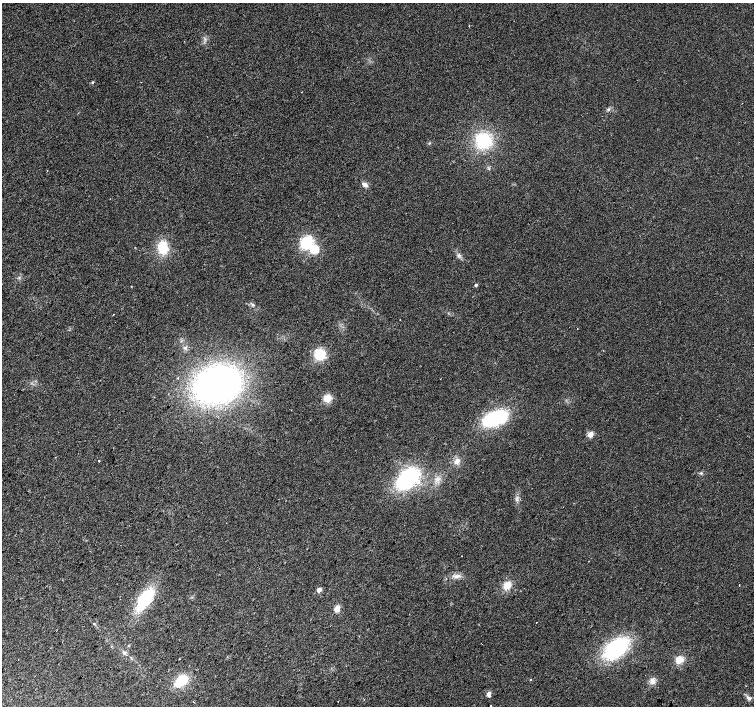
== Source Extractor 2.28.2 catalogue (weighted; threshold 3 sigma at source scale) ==
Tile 7 of 4 x 4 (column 3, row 2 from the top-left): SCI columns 3013-4515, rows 3047-4454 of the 6019 x 6028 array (HDU 1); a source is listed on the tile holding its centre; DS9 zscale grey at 2 x 2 block average (1 PNG px = mean of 2 x 2 image px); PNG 756 x 708 px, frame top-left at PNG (2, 3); no overlay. Shown black and unused: <1% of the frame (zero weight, under 2 of 3 exposures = <1% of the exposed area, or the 3 px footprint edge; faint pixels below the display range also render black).
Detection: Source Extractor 2.28.2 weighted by HDU 2 'WHT'; one run over the whole footprint, this tile lists its part. Background 0.021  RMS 0.006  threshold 0.0272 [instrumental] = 3 sigma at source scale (4.5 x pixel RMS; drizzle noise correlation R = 1.50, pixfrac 1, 0.0396/0.0396 arcsec/px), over >= 5 px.
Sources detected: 42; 1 inside a brighter object's white glare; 2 cosmic-ray / hot-pixel residue — not listed; the other 39 listed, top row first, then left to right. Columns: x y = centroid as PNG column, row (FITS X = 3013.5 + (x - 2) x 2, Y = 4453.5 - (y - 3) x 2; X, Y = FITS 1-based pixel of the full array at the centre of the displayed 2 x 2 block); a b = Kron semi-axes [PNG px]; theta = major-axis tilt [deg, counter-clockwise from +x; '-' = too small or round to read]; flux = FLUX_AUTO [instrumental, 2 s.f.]
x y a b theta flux
92 82 3 3 - 1.7
608 109 3 3 - 1.9
484 141 12 11 - 76
47 171 2 2 - 0.86
365 184 7 5 -30 6.2
163 248 17 13 89 31
314 249 4 4 - 87
476 285 3 3 - 3.2
253 305 4 2 - 1.4
113 314 2 2 - 0.67
577 329 2 2 - 0.49
320 354 8 8 - 45
218 384 32 25 18 630
327 398 8 7 - 16
495 418 18 10 21 140
590 434 3 3 - 31
99 461 2 2 - 2.9
457 461 8 5 47 5.5
701 473 4 3 - 1.8
407 479 18 12 46 170
457 576 10 4 13 5.9
507 585 11 8 47 14
739 585 2 2 - 0.69
319 590 3 3 - 15
145 599 23 10 50 84
337 609 7 6 - 7.6
536 622 2 2 - 1.7
128 645 3 2 - 1.2
616 648 18 10 37 180
124 653 5 4 - 3.1
179 659 2 2 - 2.2
679 660 10 8 21 12
181 680 12 8 38 42
530 680 2 2 - 2.2
652 681 8 6 -48 6.7
489 694 7 4 -85 5.2
749 698 7 5 -39 4.3
193 702 2 2 - 0.56
491 706 2 2 - 5.6
Isophote crosses this tile's border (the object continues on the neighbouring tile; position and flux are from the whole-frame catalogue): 1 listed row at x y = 491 706
Diffuse or blended objects may show on this block-average render without a row.